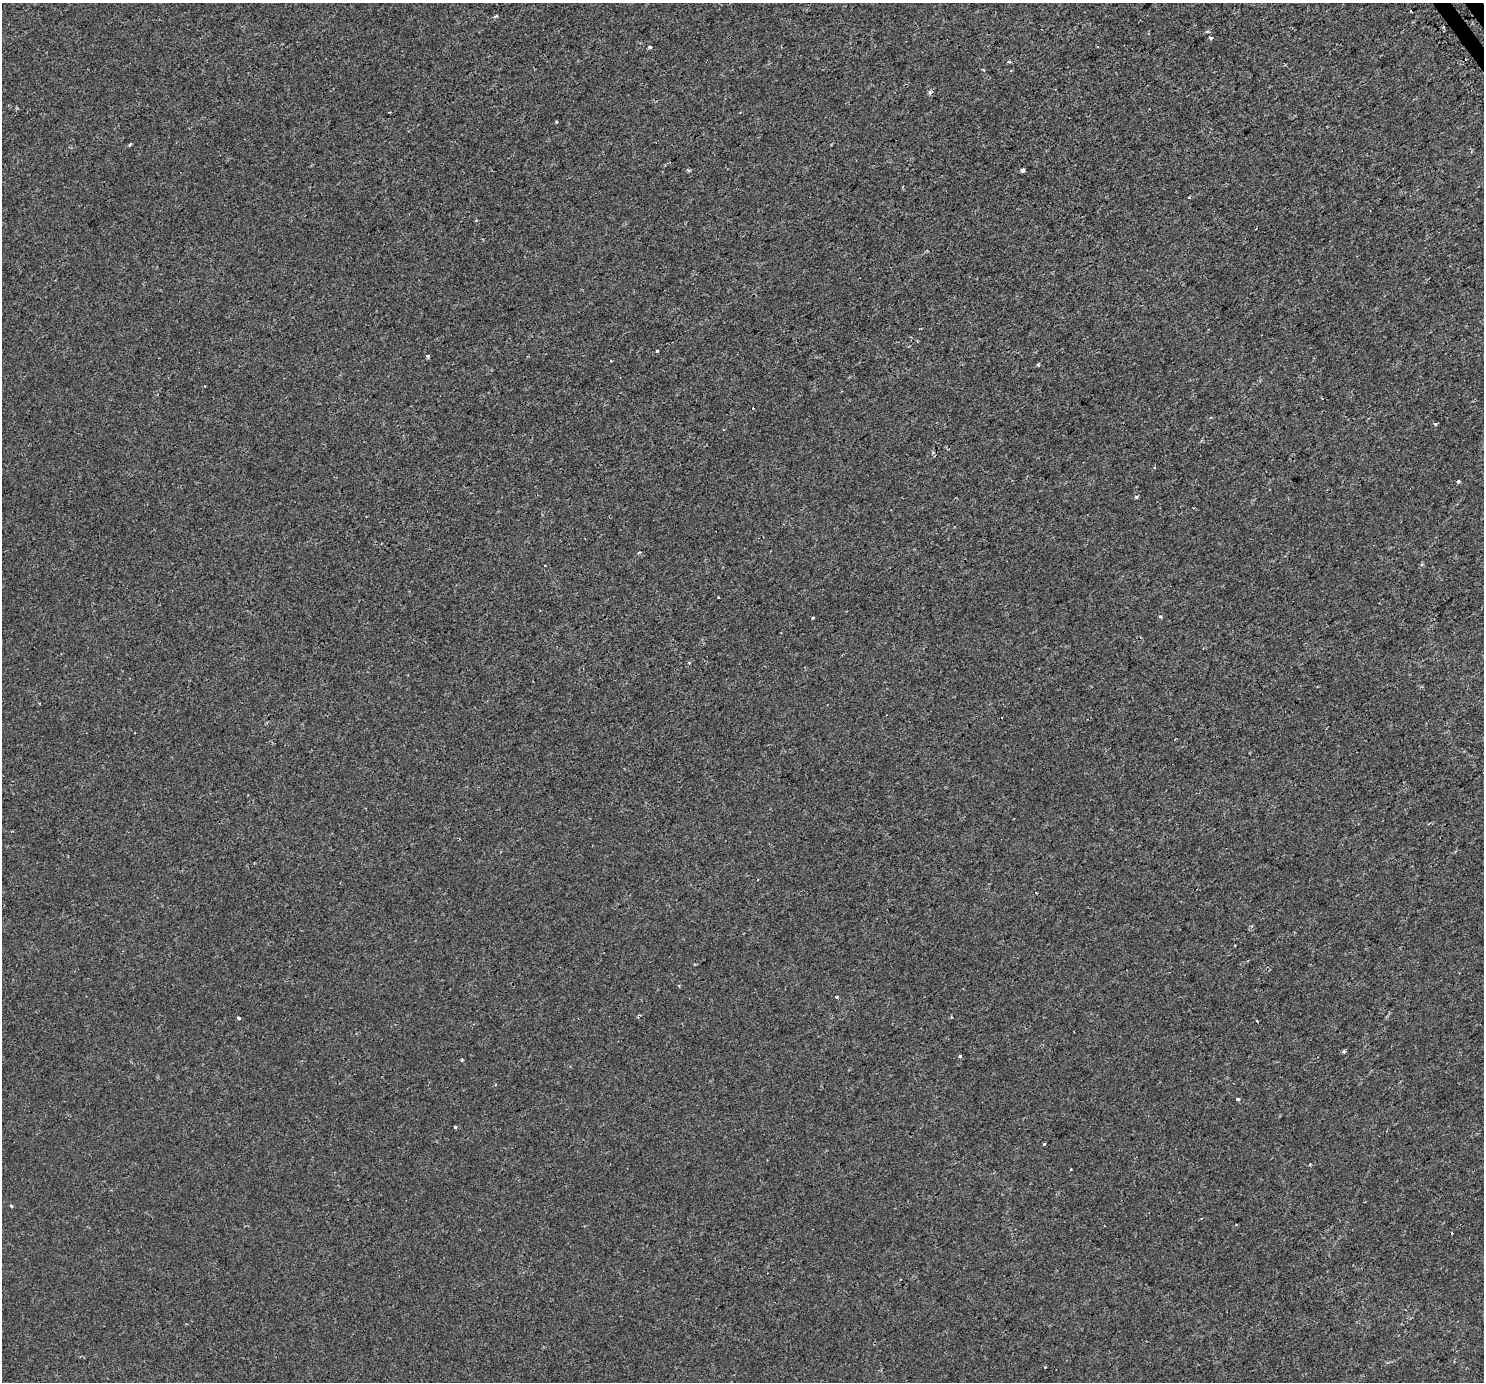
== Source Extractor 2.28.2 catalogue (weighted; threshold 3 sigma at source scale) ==
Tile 10 of 4 x 4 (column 2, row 3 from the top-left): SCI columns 1523-3004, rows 1614-2993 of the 6001 x 5924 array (HDU 1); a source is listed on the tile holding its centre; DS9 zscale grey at full resolution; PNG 1486 x 1384 px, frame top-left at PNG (2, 3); no overlay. Shown black and unused: <1% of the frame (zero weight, under 2 of 3 exposures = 3% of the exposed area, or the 3 px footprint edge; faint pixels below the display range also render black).
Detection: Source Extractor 2.28.2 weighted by HDU 2 'WHT'; one run over the whole footprint, this tile lists its part. Background -2.36e-04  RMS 0.0019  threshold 0.00835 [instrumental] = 3 sigma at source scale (4.5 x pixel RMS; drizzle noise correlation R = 1.50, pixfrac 1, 0.0396/0.0396 arcsec/px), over >= 5 px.
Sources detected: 43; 6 cosmic-ray / hot-pixel residue — not listed; the other 37 listed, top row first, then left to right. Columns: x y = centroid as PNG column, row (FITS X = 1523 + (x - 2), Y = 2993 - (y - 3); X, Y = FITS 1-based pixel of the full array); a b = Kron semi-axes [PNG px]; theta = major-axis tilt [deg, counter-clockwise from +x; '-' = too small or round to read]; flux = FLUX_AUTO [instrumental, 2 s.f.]
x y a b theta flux
1411 11 3 2 - 0.3
495 16 8 2 35 0.2
1444 26 3 2 - 0.25
1210 38 4 3 - 0.92
650 47 4 3 - 0.33
1008 61 3 3 - 0.47
930 92 6 5 - 0.39
556 122 3 3 - 0.17
130 144 4 3 - 0.25
689 170 6 3 18 0.25
1022 170 4 4 - 1.1
1189 197 3 3 - 0.14
917 341 4 3 - 0.15
657 351 3 3 - 0.81
428 356 4 3 - 0.47
611 361 3 3 - 0.18
1038 365 4 3 - 0.22
1435 424 3 3 - 0.32
1458 481 3 3 - 1.2
1136 497 5 4 - 0.23
639 553 4 3 - 0.24
718 597 3 2 - 0.16
1160 616 3 3 - 0.53
812 618 3 3 - 0.35
689 663 3 3 - 0.18
837 997 3 3 - 0.4
239 1018 3 3 - 1
1344 1051 4 3 - 0.72
960 1056 3 3 - 0.3
1238 1099 4 3 - 0.68
455 1127 3 3 - 0.37
1044 1144 3 3 - 0.52
1310 1165 3 3 - 0.18
1071 1169 3 3 - 0.53
11 1206 5 3 - 0.22
1452 1233 3 3 - 1.2
1045 1367 3 3 - 0.26